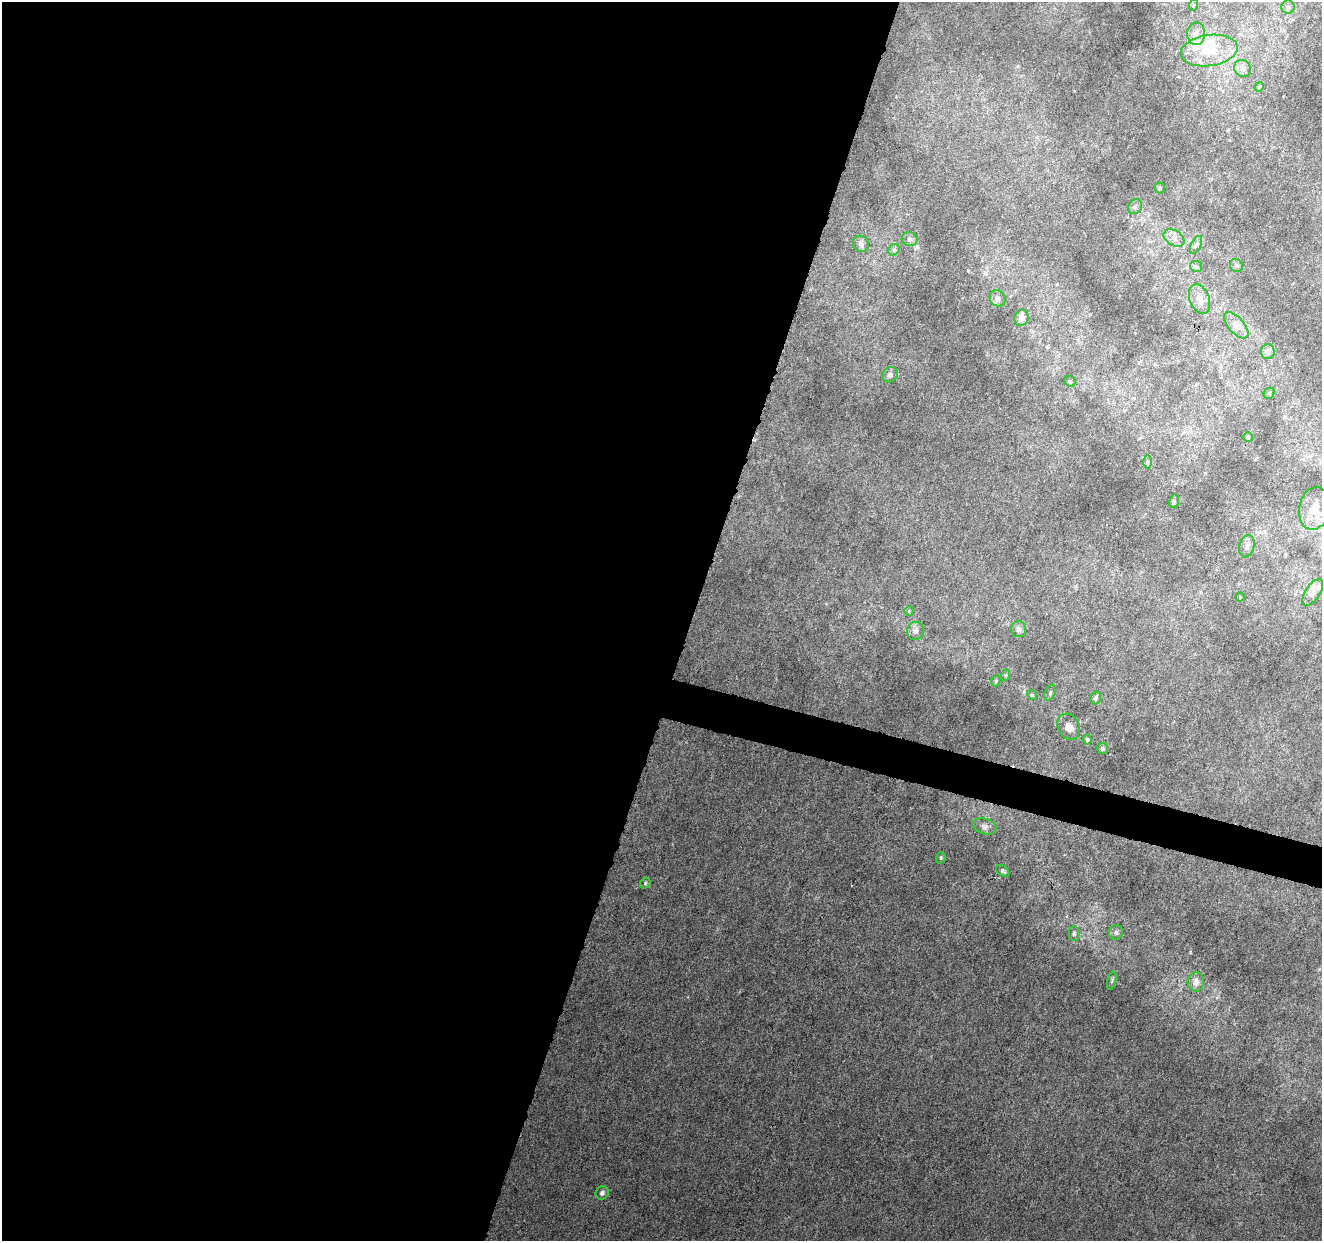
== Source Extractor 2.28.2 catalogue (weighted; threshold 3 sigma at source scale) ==
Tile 5 of 4 x 4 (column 1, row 2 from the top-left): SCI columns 1-1320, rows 2696-3934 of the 5286 x 5453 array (HDU 1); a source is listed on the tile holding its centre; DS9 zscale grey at full resolution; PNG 1324 x 1243 px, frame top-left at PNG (2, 2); each listed source drawn as its Kron ellipse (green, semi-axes under 4 px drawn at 4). Shown black and unused: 54% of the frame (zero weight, under 4 of 8 exposures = <1% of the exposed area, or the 3 px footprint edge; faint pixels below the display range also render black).
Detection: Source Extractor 2.28.2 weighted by HDU 2 'WHT'; one run over the whole footprint, this tile lists its part. Background 0.002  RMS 0.0013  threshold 0.00551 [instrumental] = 3 sigma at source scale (4.09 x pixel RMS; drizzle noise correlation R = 1.36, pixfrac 0.8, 0.0396/0.0396 arcsec/px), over >= 5 px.
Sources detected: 56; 6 inside a brighter listed object's ellipse — not listed separately; the other 50 listed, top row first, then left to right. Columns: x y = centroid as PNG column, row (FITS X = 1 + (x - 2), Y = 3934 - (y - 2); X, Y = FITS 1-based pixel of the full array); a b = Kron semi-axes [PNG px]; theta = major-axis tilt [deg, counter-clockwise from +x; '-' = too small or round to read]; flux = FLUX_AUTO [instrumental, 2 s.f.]
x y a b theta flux
1194 5 6 3 69 0.17
1288 7 6 6 - 0.34
1196 34 11 9 89 0.86
1209 50 28 15 8 4.2
1243 68 9 8 - 0.64
1259 87 5 4 - 0.16
1160 188 5 5 - 0.17
1135 207 8 6 55 0.34
1174 238 11 7 -31 0.79
909 239 8 7 - 0.39
861 244 8 7 - 0.47
1196 245 9 5 64 0.37
894 250 6 5 - 0.25
1236 265 7 6 - 0.28
1196 266 6 5 - 0.27
998 298 8 7 - 0.47
1200 299 15 10 -70 1.1
1022 318 8 7 - 1
1236 325 16 7 -48 1
1268 352 7 7 - 0.53
890 375 8 7 - 0.43
1070 381 6 5 - 0.2
1269 393 6 5 - 0.21
1248 437 5 4 - 0.16
1147 462 6 4 -90 0.2
1174 501 7 5 77 0.24
1314 508 21 15 79 2.7
1247 546 11 7 76 0.59
1313 592 15 7 57 0.83
1240 597 4 4 - 0.11
909 611 5 4 - 0.15
1019 629 8 7 - 0.49
915 631 9 8 - 0.63
1006 675 6 3 70 0.16
996 681 6 4 69 0.18
1050 693 8 5 64 0.28
1032 695 5 4 - 0.14
1096 698 6 5 - 0.35
1068 727 14 10 -62 0.9
1087 739 5 4 - 0.19
1102 748 5 5 - 0.28
985 826 12 7 -17 0.57
941 858 6 4 70 0.16
1003 871 7 5 -35 0.23
645 883 6 4 49 0.18
1116 932 7 6 - 0.34
1074 934 7 5 -90 0.26
1112 981 9 3 77 0.2
1196 982 9 8 - 0.96
602 1193 7 6 - 0.4
Unlisted compact peaks at least as high as the median listed source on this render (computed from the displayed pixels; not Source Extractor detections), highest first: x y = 1190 952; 1024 692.